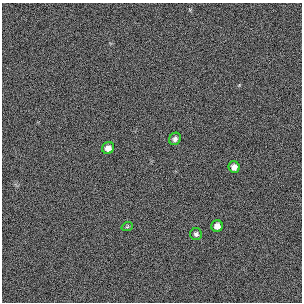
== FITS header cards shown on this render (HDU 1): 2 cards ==
NAXIS1  =                  300 / length of original image axis
NAXIS2  =                  300 / length of original image axis

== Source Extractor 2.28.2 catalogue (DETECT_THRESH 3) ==
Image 300 x 300 px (HDU 1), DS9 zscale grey, 1 PNG px = 1 image px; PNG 304 x 304 px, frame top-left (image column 1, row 300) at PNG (2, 3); each listed source drawn as its Kron ellipse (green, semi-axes under 4 px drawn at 4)
Background 383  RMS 66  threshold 199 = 3 sigma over >= 5 px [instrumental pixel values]
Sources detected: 6; all 6 listed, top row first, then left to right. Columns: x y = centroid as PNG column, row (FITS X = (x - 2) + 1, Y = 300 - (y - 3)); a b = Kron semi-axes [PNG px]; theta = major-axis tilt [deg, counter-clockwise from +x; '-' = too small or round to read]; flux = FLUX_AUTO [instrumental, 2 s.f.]
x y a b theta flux
175 139 6 5 - 15000
108 148 6 6 - 27000
234 167 6 5 - 28000
217 226 5 5 - 27000
127 227 6 3 19 4400
196 234 6 6 - 11000